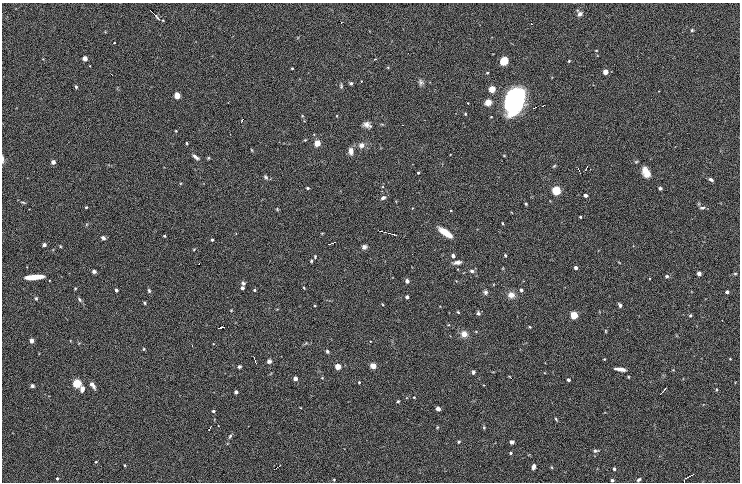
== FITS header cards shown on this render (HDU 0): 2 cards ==
NAXIS1  =                  738 / Axis Length
NAXIS2  =                  480 / Axis Length

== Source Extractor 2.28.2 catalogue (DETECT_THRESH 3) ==
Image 738 x 480 px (HDU 0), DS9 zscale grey, 1 PNG px = 1 image px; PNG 742 x 484 px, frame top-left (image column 1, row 480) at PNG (2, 3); no overlay
Background 0.807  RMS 14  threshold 42.2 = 3 sigma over >= 5 px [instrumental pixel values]
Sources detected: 154; all 154 listed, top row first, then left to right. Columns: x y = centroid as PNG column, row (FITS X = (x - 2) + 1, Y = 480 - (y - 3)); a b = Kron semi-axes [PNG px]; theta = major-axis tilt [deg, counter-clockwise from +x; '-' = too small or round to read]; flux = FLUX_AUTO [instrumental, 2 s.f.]
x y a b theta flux
580 13 7 6 - 3600
155 15 13 2 -44 2900
341 22 3 2 - 840
531 23 2 2 - 870
692 30 4 4 - 1100
114 43 2 2 - 540
596 50 4 2 - 590
85 58 4 4 - 11000
504 61 6 5 - 16000
569 61 4 3 - 980
292 68 3 3 - 920
605 72 4 4 - 14000
487 73 4 3 - 990
111 74 3 2 - 1300
421 82 8 6 -74 2400
351 83 4 4 - 1500
341 86 7 4 -90 1400
76 87 4 3 - 1400
492 89 4 4 - 41000
177 95 4 4 - 25000
515 101 23 15 71 130000
488 102 4 4 - 36000
543 106 3 2 - 1400
534 108 4 2 - 1000
465 114 4 3 - 860
302 116 4 3 - 790
242 120 4 2 - 1400
367 125 9 6 -23 4300
176 131 3 2 - 650
187 143 3 3 - 920
317 143 4 4 - 34000
361 145 7 7 - 4700
251 150 5 3 - 800
351 151 9 6 -86 4800
196 157 9 4 -38 2800
2 159 8 3 -89 2500
53 162 4 3 - 6900
554 166 5 3 - 930
586 169 6 2 58 1700
579 170 7 2 -65 1800
646 172 13 8 -60 9900
418 173 3 3 - 1200
266 177 6 4 -52 1700
711 180 6 4 -32 2200
308 188 3 3 - 1500
660 188 4 3 - 1500
556 190 4 4 - 110000
585 195 4 3 - 3800
383 198 6 4 26 2600
23 202 7 3 -14 1200
526 204 3 3 - 1100
86 207 3 2 - 830
702 208 9 4 1 1900
277 209 5 3 - 870
451 210 3 2 - 660
580 217 3 2 - 850
502 223 4 2 - 810
381 231 2 2 - 610
445 232 13 5 -35 15000
394 234 4 2 - 1300
164 236 3 2 - 1100
103 238 5 4 - 2400
212 240 3 3 - 1700
333 243 3 2 - 1800
44 245 4 3 - 2100
60 246 4 3 - 720
364 247 5 5 - 3100
194 249 5 3 - 710
505 255 3 3 - 1000
453 256 4 4 - 2000
315 257 5 3 - 950
311 261 4 3 - 1000
457 262 10 5 9 3600
199 264 2 2 - 500
576 268 3 3 - 3900
94 271 4 4 - 2300
472 271 6 4 -3 2100
699 273 4 3 - 6300
735 274 4 4 - 1000
667 276 5 5 - 1900
35 277 15 4 4 17000
407 281 4 3 - 4500
243 283 5 4 - 1700
242 288 3 3 - 2200
304 288 4 3 - 720
116 290 3 3 - 3000
149 290 6 4 -64 1400
254 290 4 3 - 1300
521 290 3 3 - 2600
485 292 6 5 - 2400
727 292 3 3 - 3500
511 295 8 7 - 6400
407 297 3 3 - 3700
36 298 5 4 - 1100
79 299 8 4 -46 1600
145 303 4 3 - 1000
620 305 5 3 - 2000
315 306 3 2 - 690
458 312 3 3 - 900
478 313 5 4 - 2100
574 315 4 4 - 60000
690 315 4 3 - 990
221 327 6 2 15 2300
530 327 3 3 - 790
606 331 5 3 - 760
464 334 8 8 - 6300
31 341 4 3 - 8400
192 345 3 3 - 650
144 349 4 4 - 870
327 351 5 4 - 1600
255 359 7 2 -69 1300
269 361 5 5 - 2200
338 366 4 4 - 22000
373 366 6 5 - 4700
239 367 4 3 - 1700
620 369 10 3 -9 5700
473 372 4 3 - 1800
510 377 4 2 - 2100
628 377 3 2 - 870
295 378 4 3 - 6800
568 380 3 3 - 2600
359 382 3 3 - 920
77 383 4 4 - 96000
92 385 7 4 -50 5000
32 386 4 4 - 2100
82 389 5 4 - 5800
665 389 4 2 - 800
716 389 4 2 - 850
236 392 3 3 - 3700
662 392 5 2 - 1100
414 397 3 3 - 670
398 401 3 3 - 1300
438 409 4 4 - 4000
213 411 3 3 - 2000
556 419 5 3 - 1000
437 427 5 3 - 790
484 427 5 4 - 1000
209 428 5 2 - 1300
230 436 7 4 58 1600
459 442 3 3 - 1600
511 442 4 4 - 2600
596 451 7 4 7 1800
510 453 3 3 - 1600
96 462 3 3 - 710
125 465 3 2 - 910
278 466 7 2 39 1700
533 467 5 3 - 3800
551 467 5 3 - 780
614 469 3 3 - 2000
57 478 3 3 - 1400
687 478 13 2 35 1800
334 479 3 2 - 890
612 480 3 3 - 2100
639 480 5 3 - 1700
At the frame edge (FLAGS 8, measured only in part): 2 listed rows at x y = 2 159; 612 480